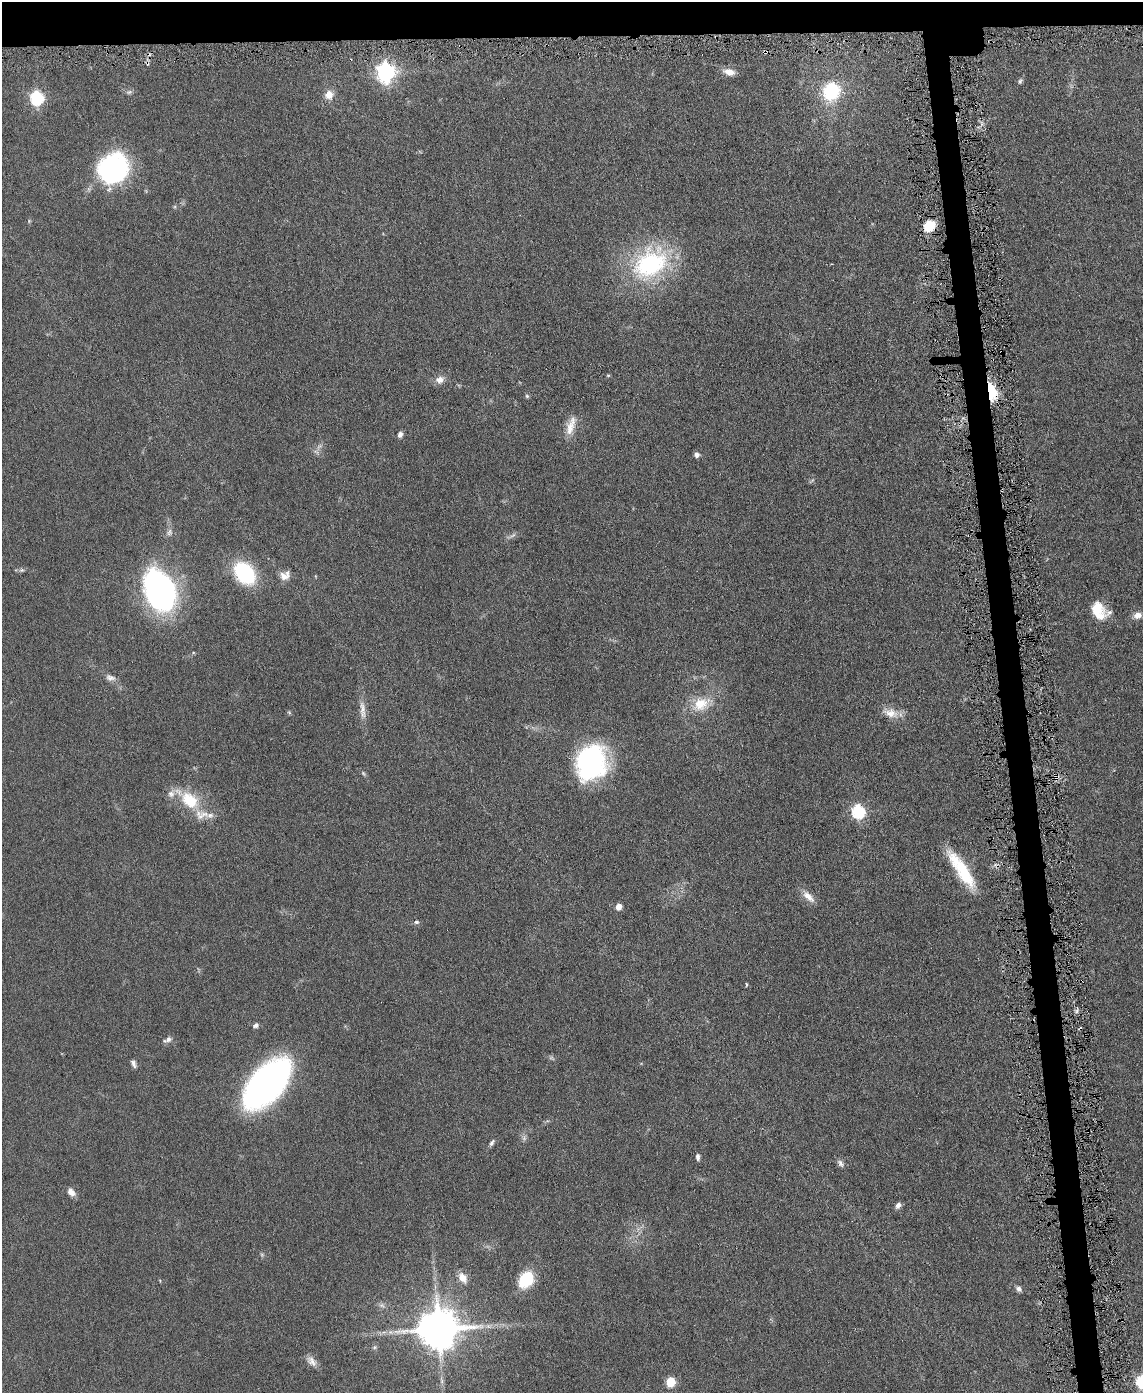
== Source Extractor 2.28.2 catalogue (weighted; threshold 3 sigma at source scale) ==
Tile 2 of 4 x 3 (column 2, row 1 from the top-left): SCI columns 1141-2281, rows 2911-4301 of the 4565 x 4533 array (HDU 1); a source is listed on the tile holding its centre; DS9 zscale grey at full resolution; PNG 1145 x 1395 px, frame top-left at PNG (2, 2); no overlay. Shown black and unused: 5% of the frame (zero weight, under 3 of 6 exposures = <1% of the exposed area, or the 3 px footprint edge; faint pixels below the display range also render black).
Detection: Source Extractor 2.28.2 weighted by HDU 2 'WHT'; one run over the whole footprint, this tile lists its part. Background 0.0616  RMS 0.0057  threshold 0.0235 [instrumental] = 3 sigma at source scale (4.09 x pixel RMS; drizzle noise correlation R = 1.36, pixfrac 0.8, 0.05/0.05 arcsec/px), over >= 5 px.
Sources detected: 73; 4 too faint to see at this stretch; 2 cosmic-ray / hot-pixel residue — not listed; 4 inside a brighter listed object's ellipse — not listed separately; the other 63 listed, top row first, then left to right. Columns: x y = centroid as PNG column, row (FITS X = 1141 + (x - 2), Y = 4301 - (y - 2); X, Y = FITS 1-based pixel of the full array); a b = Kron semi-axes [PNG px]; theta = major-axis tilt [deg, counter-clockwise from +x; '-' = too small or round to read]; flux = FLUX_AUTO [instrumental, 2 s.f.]
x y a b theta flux
765 52 4 4 - 1.9
386 72 8 7 - 260
729 72 14 7 -14 5
1020 81 8 5 66 1.2
831 91 17 15 65 33
129 92 9 6 10 1.5
329 95 12 10 45 5.1
37 98 7 6 - 87
113 169 31 28 46 88
929 226 10 8 43 14
650 264 50 36 37 68
608 375 5 3 - 0.56
440 380 12 10 23 3.8
992 392 16 8 -77 21
527 396 6 5 - 0.86
571 426 28 11 72 7.6
400 434 7 6 - 2
316 452 8 4 -37 1.3
696 454 6 6 - 2
169 532 10 8 65 2.2
512 536 16 4 27 1.9
22 570 8 6 1 1.2
244 573 20 13 -51 59
284 576 14 10 -16 4.4
160 591 41 27 -67 130
1099 610 20 14 -50 16
1138 615 11 9 17 3.4
110 678 14 8 -13 2.9
701 704 26 17 27 15
362 710 28 8 -86 5.6
289 712 6 4 -44 0.68
891 713 24 12 -17 7.2
591 762 34 29 70 92
363 773 8 4 -55 0.95
1056 777 10 6 -74 2.1
190 800 29 19 -42 21
858 811 7 6 - 84
964 873 42 14 -58 25
808 896 19 8 -45 5.4
618 907 5 4 - 6.5
416 922 7 5 0 1.1
746 984 5 3 - 0.57
1077 1011 6 4 70 1.1
255 1025 7 6 - 1.5
168 1040 12 6 28 2.1
133 1064 10 5 -67 1.9
267 1083 41 22 47 260
492 1143 9 5 58 1.4
698 1157 8 4 -83 1.6
840 1163 11 7 -52 2
71 1192 10 7 -51 3.7
898 1205 8 5 54 2.4
262 1255 6 5 - 0.89
463 1278 14 9 -57 4.8
526 1280 16 12 56 25
1019 1289 8 6 -35 2
382 1305 8 6 -21 1.6
488 1326 9 5 -24 1.8
438 1329 12 11 - 1900
374 1347 6 5 - 1
312 1361 16 9 -50 3.7
442 1381 7 4 72 1.2
670 1382 6 5 - 29
Overlapping masked pixels (flux is a lower limit): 4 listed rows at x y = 765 52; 929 226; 992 392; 1056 777